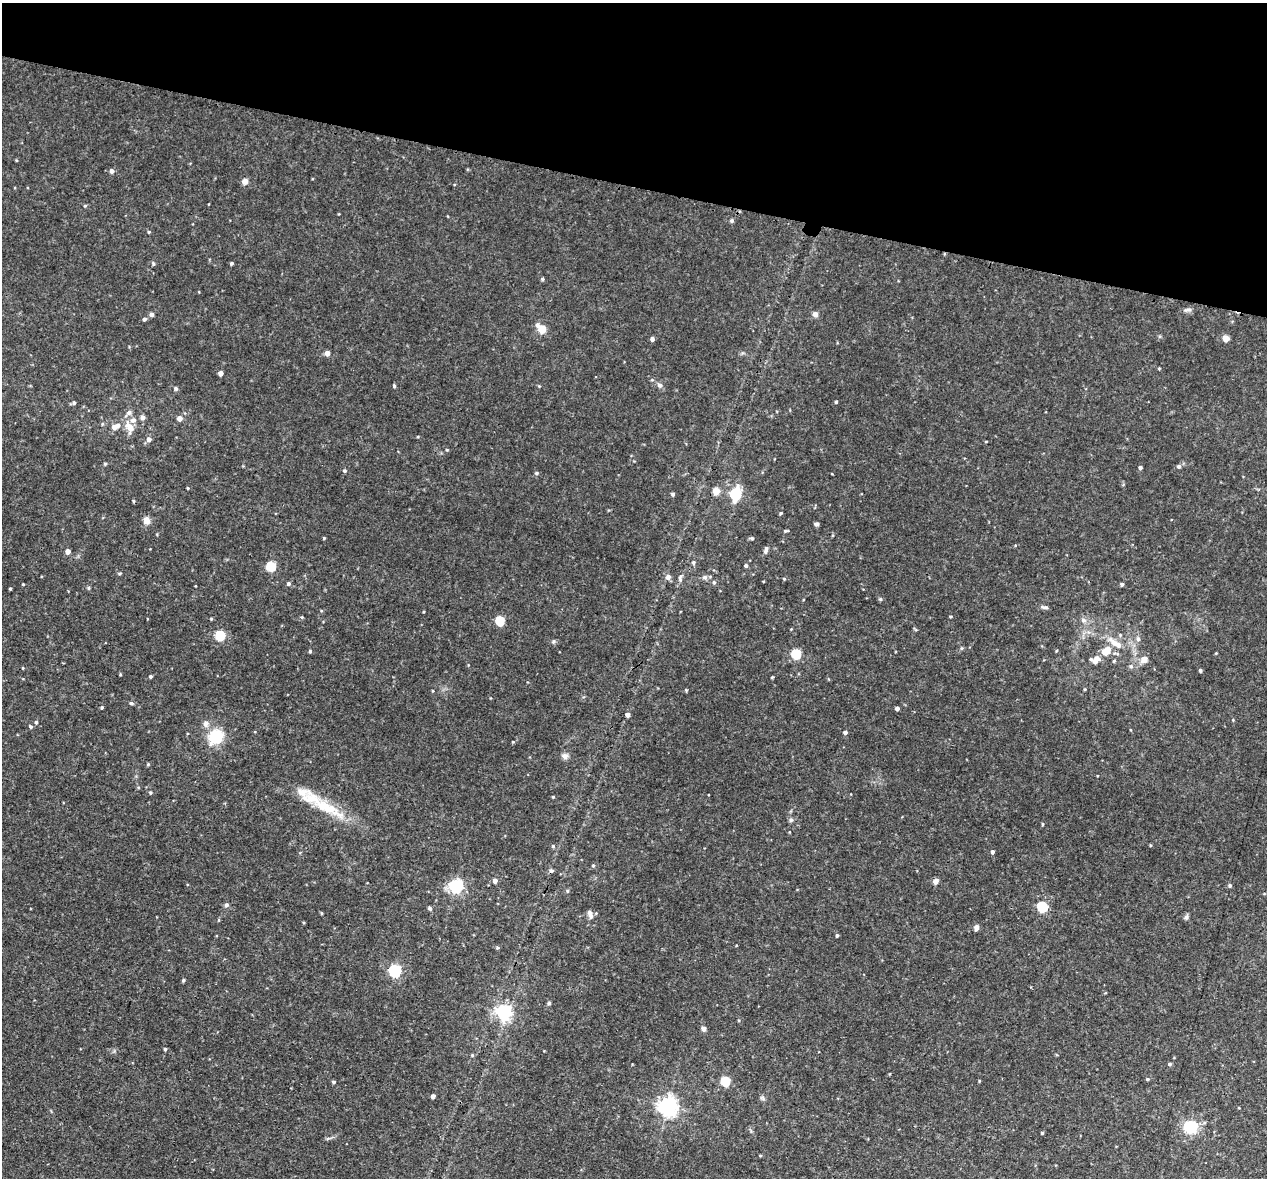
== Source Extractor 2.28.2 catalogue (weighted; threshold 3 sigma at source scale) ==
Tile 2 of 4 x 4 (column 2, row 1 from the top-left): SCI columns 1267-2531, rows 3792-4967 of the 5067 x 5109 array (HDU 1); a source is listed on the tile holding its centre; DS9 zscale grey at full resolution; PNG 1269 x 1180 px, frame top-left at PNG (2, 3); no overlay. Shown black and unused: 16% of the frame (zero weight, under 3 of 4 exposures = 2% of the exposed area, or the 3 px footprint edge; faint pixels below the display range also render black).
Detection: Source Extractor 2.28.2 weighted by HDU 2 'WHT'; one run over the whole footprint, this tile lists its part. Background 0.043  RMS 0.0066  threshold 0.0296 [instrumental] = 3 sigma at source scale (4.5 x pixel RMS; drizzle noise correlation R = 1.50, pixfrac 1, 0.05/0.05 arcsec/px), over >= 5 px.
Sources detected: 124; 1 cosmic-ray / hot-pixel residue — not listed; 1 inside a brighter listed object's ellipse — not listed separately; the other 122 listed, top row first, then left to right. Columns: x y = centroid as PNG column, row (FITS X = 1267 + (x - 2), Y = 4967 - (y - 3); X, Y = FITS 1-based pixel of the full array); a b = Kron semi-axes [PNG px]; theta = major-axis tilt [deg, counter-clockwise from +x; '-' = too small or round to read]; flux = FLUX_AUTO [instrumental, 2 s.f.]
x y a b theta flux
112 171 5 4 - 1.9
245 181 7 7 - 2.6
85 206 5 3 - 0.63
732 221 6 4 71 0.96
149 232 4 3 - 0.68
153 263 5 3 - 0.74
232 263 4 3 - 0.97
542 279 4 4 - 1
151 314 4 4 - 2.2
815 314 6 6 - 2.2
144 319 4 4 - 1.5
538 325 6 5 - 1.9
542 329 5 5 - 15
1226 338 4 4 - 8.6
652 339 4 4 - 1.9
327 353 4 4 - 4
220 373 4 4 - 3.7
660 385 7 6 - 1.7
394 386 4 3 - 0.92
176 389 5 4 - 0.88
836 402 4 3 - 0.67
74 403 5 4 - 0.94
129 412 7 6 - 1.8
143 417 5 5 - 2.4
179 418 5 4 - 3.6
133 420 8 7 - 2.8
115 427 11 6 25 5.1
130 428 10 7 -66 6.6
149 439 5 5 - 2.6
105 464 4 4 - 0.68
1179 466 5 5 - 1.4
1140 468 4 3 - 1.5
345 471 5 4 - 0.99
536 473 5 4 - 0.93
716 491 5 5 - 8.7
673 494 4 4 - 1.4
736 494 7 5 79 57
133 501 5 3 - 0.63
781 513 4 3 - 0.69
146 520 10 8 -60 3.2
817 524 5 4 - 1.5
785 531 5 3 - 0.83
324 538 3 3 - 0.57
752 538 5 4 - 0.93
766 549 9 4 81 1.6
68 551 4 4 - 4
693 562 5 5 - 1.1
271 566 5 5 - 32
746 566 4 4 - 1.4
668 577 6 6 - 2.5
705 577 6 6 - 1.7
680 579 9 3 -80 1.1
784 579 4 4 - 0.64
714 582 5 4 - 1.1
23 584 3 3 - 0.46
289 584 5 5 - 1.2
1122 584 5 4 - 0.97
10 589 3 2 - 0.64
1045 607 9 4 -1 1.5
302 617 4 3 - 0.66
951 617 4 3 - 0.58
1083 620 7 5 -16 1.9
500 621 5 5 - 28
220 636 5 5 - 32
1138 639 6 5 - 1.4
1113 642 17 8 -47 5.9
310 651 4 4 - 0.76
1106 651 9 6 47 11
796 654 5 5 - 35
1144 659 8 7 - 3.8
1095 660 12 10 27 4.8
1131 666 5 5 - 1
1200 670 4 4 - 0.94
150 677 4 4 - 0.98
772 677 4 3 - 0.59
686 690 4 4 - 0.61
131 703 5 4 - 0.94
102 707 4 3 - 0.75
897 708 4 3 - 2.2
628 715 4 4 - 2.1
36 722 4 3 - 1
206 724 9 7 58 2.2
30 727 4 4 - 1
845 732 4 4 - 1.7
216 736 14 13 - 21
513 742 4 3 - 0.47
565 756 8 7 - 2.2
150 793 5 3 - 0.74
326 807 53 12 -27 25
791 820 6 5 - 1.1
1042 824 4 3 - 0.57
553 846 5 3 - 0.68
992 852 4 4 - 1.4
593 865 4 4 - 0.8
495 881 4 4 - 3.1
936 881 4 4 - 4.9
1230 885 4 4 - 1.1
456 886 6 5 - 120
567 891 5 3 - 0.68
226 905 5 5 - 1.3
1042 907 5 5 - 42
430 908 5 4 - 1.2
590 914 12 5 -70 2.7
1186 917 6 5 - 1.4
976 927 5 4 - 3.7
837 935 4 3 - 0.86
497 948 5 4 - 0.81
395 971 5 5 - 90
183 980 4 3 - 0.83
549 1003 5 5 - 0.8
503 1012 6 6 - 170
703 1029 6 5 - 1.9
165 1049 4 4 - 0.78
1170 1064 4 3 - 1
1147 1079 4 4 - 0.78
725 1081 5 5 - 30
334 1082 5 4 - 0.9
433 1096 4 4 - 2.7
668 1106 6 6 - 300
1191 1127 13 12 - 20
1042 1133 3 3 - 0.8
760 1155 4 3 - 0.61
Unlisted compact peaks at least as high as the median listed source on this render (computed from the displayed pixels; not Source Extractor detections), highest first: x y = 880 599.